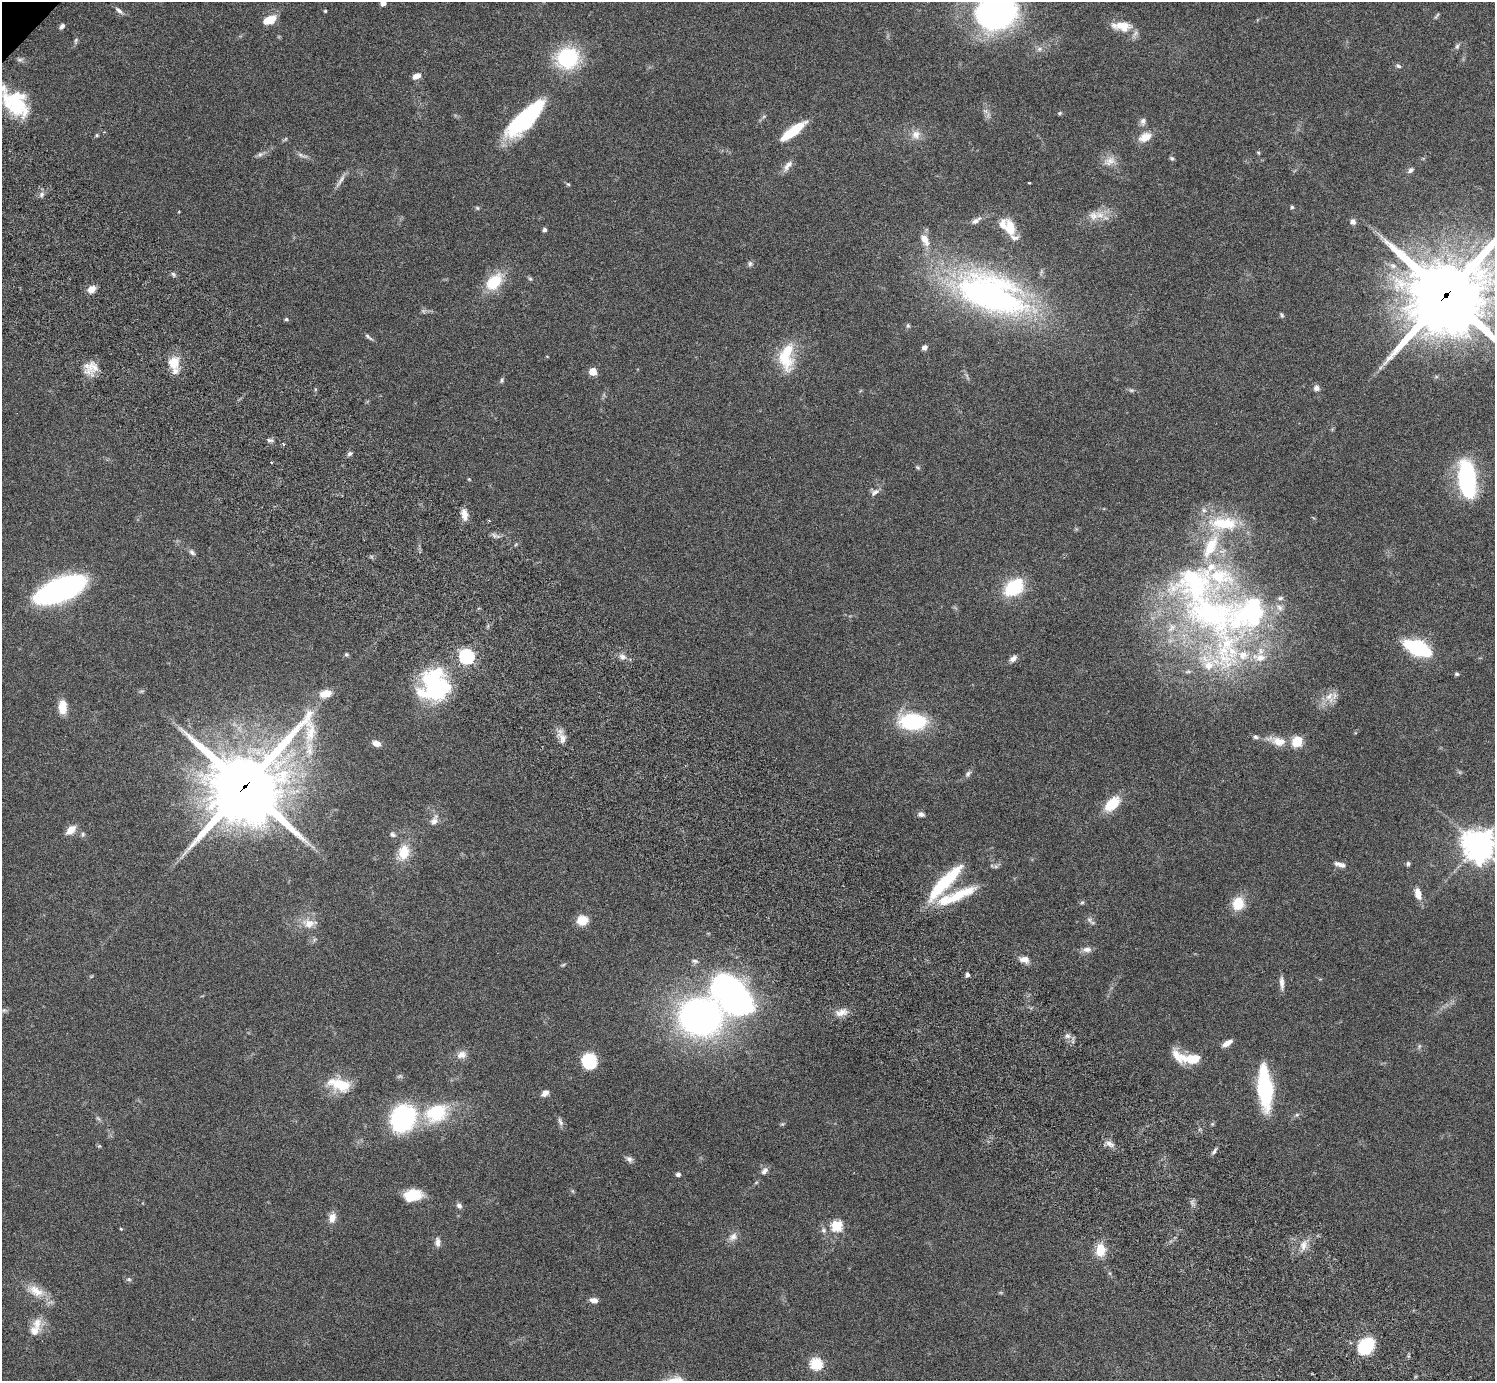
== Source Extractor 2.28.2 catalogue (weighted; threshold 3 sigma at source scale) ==
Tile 6 of 4 x 4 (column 2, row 2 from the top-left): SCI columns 1539-3031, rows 3106-4484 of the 6059 x 6069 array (HDU 1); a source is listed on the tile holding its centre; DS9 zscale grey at full resolution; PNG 1497 x 1383 px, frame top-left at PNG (2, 2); no overlay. Shown black and unused: <1% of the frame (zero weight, under 3 of 6 exposures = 3% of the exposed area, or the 3 px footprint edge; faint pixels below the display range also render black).
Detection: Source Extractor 2.28.2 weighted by HDU 2 'WHT'; one run over the whole footprint, this tile lists its part. Background 0.0836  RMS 0.0047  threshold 0.0192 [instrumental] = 3 sigma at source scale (4.09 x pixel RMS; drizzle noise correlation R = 1.36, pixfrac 0.8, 0.05/0.05 arcsec/px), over >= 5 px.
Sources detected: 183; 3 inside a brighter object's white glare — not listed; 23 inside a brighter listed object's ellipse — not listed separately; the other 157 listed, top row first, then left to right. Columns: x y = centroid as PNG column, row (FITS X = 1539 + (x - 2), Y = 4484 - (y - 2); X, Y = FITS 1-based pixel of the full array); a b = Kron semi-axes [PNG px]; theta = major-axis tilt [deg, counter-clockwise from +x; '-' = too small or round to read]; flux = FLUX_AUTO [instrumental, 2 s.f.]
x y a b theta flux
383 3 5 4 - 2.8
119 11 13 5 -42 1.4
325 11 3 3 - 0.52
995 13 29 24 10 160
1437 16 12 3 52 0.71
269 20 14 7 22 7.4
62 26 7 5 46 1.1
1124 27 16 12 29 5.6
76 40 8 5 72 0.85
1457 46 8 6 73 0.97
567 58 20 17 26 37
20 60 9 4 0 0.93
1398 66 7 4 -27 0.83
417 76 9 5 22 3
17 106 29 25 -41 20
1060 113 6 3 71 0.48
525 119 53 17 44 45
1143 121 10 7 84 1.6
792 131 31 8 37 14
97 135 5 4 - 0.51
916 135 13 12 - 3.9
1145 137 17 11 26 5
1258 153 5 4 - 0.44
260 154 6 6 - 1.1
302 155 17 4 -18 1.5
1172 158 6 5 - 0.78
1110 161 18 11 26 4
788 166 18 7 54 2.7
1410 170 9 6 42 1.2
340 181 23 5 57 2.2
1029 183 4 2 - 0.32
568 184 6 4 -40 0.56
42 194 8 6 72 1.3
1292 207 5 4 - 0.87
477 208 6 4 -45 0.54
1093 216 15 13 7 5
976 220 15 6 34 2.2
1353 222 7 6 - 1.6
1010 227 20 11 -75 8.6
545 230 4 4 - 1.3
925 240 18 9 -64 4.7
750 264 8 6 89 0.97
173 274 7 4 -45 0.79
530 279 6 5 - 0.64
494 282 22 14 48 14
91 289 10 7 32 3.2
990 294 70 34 -20 170
1446 295 29 26 36 3900
1282 315 7 4 -60 0.68
286 319 5 4 - 0.73
908 326 7 5 71 0.7
368 337 14 4 -38 1.1
924 347 5 5 - 1.8
547 356 4 3 - 0.28
786 356 37 18 86 17
174 363 18 15 86 7.3
93 367 18 13 -20 5.9
1380 368 7 4 72 0.82
593 371 5 5 - 8.8
501 380 7 4 82 0.69
1316 388 8 7 - 1.6
1131 390 7 5 -12 0.87
270 440 8 5 -6 1
349 454 6 5 - 0.96
917 467 7 4 -31 0.61
1467 479 37 15 -84 52
875 492 13 7 37 1.9
464 514 15 7 -79 3.2
1224 523 43 18 -2 23
1211 546 34 14 62 16
192 552 10 5 -43 1.2
1014 587 18 13 37 25
60 590 45 19 23 94
1212 614 115 60 -29 140
1418 648 16 8 -22 58
346 654 5 5 - 0.74
466 656 6 6 - 89
622 657 9 8 - 1.8
1013 659 10 6 39 1.8
1188 672 8 4 8 0.89
1457 674 5 4 - 0.78
437 689 36 24 -52 43
325 694 16 9 14 5.2
1329 697 17 11 -82 4.7
62 707 15 9 -90 6.3
913 722 19 12 -1 43
562 739 14 8 89 2.9
1278 741 25 11 -15 7.3
1297 741 7 5 63 26
376 743 9 6 -20 2.9
968 774 9 6 51 1.3
245 786 29 25 43 3300
1112 804 16 9 43 13
921 814 9 6 -2 1.3
434 821 15 8 66 2.7
71 830 12 7 46 4.6
83 834 7 5 -89 0.86
393 834 8 6 -44 1.1
1478 845 10 10 - 630
404 852 19 14 80 8.6
1340 864 15 6 -17 2.3
1408 864 6 5 - 0.82
947 880 51 13 46 25
1418 894 15 8 -77 4
960 895 50 12 25 17
1082 902 6 5 - 0.67
1238 904 15 13 73 9.2
582 920 13 11 8 5.8
1089 920 9 6 -41 1.3
309 923 17 11 1 5.2
1087 949 13 7 2 2.2
1024 959 12 8 -11 3
695 961 9 5 -15 1.1
563 965 6 4 19 0.53
967 975 5 4 - 1.1
1282 983 17 5 -87 2.2
732 995 42 23 -47 170
4 1010 7 5 42 0.94
841 1013 17 9 19 3.8
700 1015 34 30 -5 170
1067 1036 7 7 - 1.6
1227 1043 12 5 31 2.9
1419 1046 7 4 89 0.72
462 1055 12 10 16 3.2
1192 1058 27 10 1 10
589 1061 11 10 - 30
340 1084 28 14 -17 12
1264 1088 33 11 -86 48
545 1093 10 7 38 2.1
436 1113 32 23 23 24
98 1118 7 4 -20 0.67
403 1118 27 24 59 47
560 1122 13 6 -65 1.5
782 1124 5 5 - 0.54
1109 1143 12 7 -24 2.1
99 1146 5 4 - 0.49
1214 1151 10 4 66 1
629 1159 9 7 -52 1.5
764 1171 11 7 57 1.8
678 1174 4 4 - 1.5
412 1195 18 11 11 12
459 1206 8 6 -24 1.4
332 1218 13 8 72 3.4
837 1225 6 6 - 33
121 1229 4 3 - 0.35
823 1230 8 6 -33 1.2
733 1237 14 10 41 2.8
438 1242 13 7 -89 2
1303 1246 14 8 80 3.3
1100 1250 16 11 -88 7.1
1109 1273 6 4 -70 0.59
129 1279 7 5 -20 0.82
36 1291 24 12 -29 7.3
594 1300 9 6 -8 2.3
37 1323 17 13 81 5.2
1365 1346 15 11 52 26
816 1364 6 6 - 42
Overlapping masked pixels (flux is a lower limit): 2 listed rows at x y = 1446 295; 245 786
Isophote crosses this tile's border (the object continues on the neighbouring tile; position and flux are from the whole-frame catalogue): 4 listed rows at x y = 383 3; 995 13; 1446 295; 1478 845